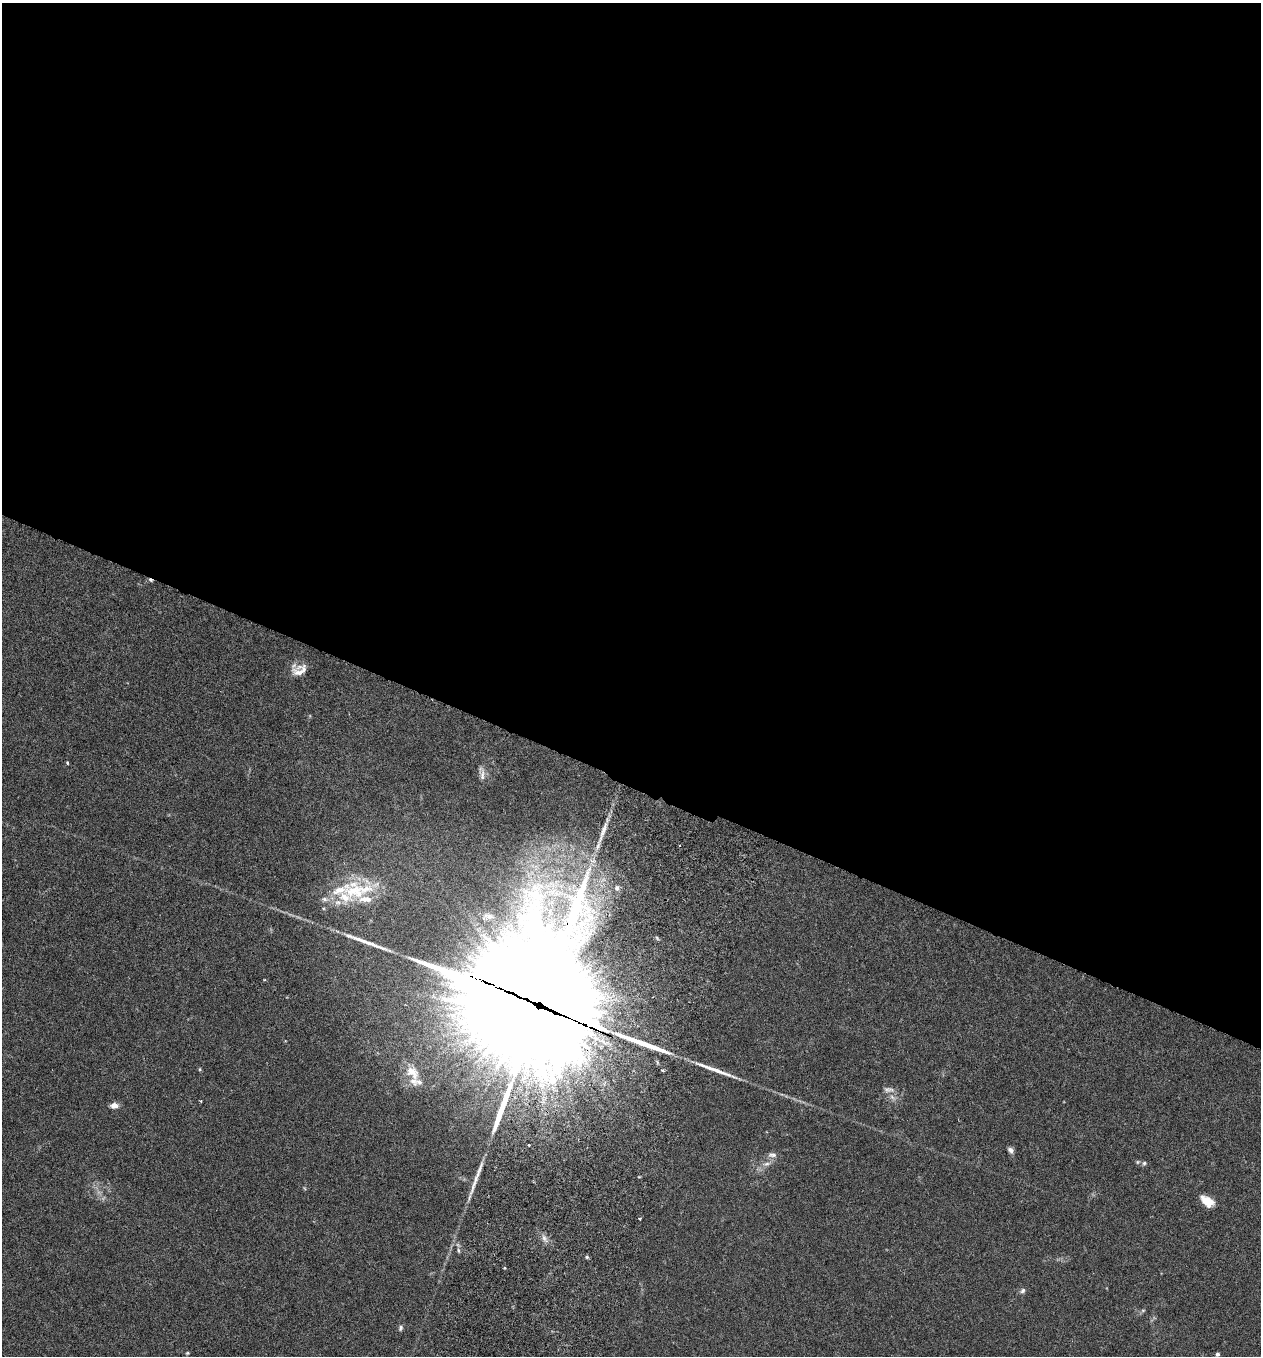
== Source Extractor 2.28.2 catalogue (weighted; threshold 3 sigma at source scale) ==
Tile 3 of 4 x 4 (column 3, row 1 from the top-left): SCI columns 2708-3966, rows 4090-5443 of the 5545 x 5467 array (HDU 1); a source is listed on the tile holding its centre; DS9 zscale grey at full resolution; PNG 1263 x 1358 px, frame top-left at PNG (2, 3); no overlay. Shown black and unused: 58% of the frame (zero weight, under 3 of 6 exposures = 3% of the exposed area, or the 3 px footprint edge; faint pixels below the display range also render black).
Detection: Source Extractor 2.28.2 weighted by HDU 2 'WHT'; one run over the whole footprint, this tile lists its part. Background 0.0176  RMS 0.002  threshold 0.00801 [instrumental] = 3 sigma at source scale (4.09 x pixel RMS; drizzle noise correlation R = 1.36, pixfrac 0.8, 0.05/0.05 arcsec/px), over >= 5 px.
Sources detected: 44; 1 cosmic-ray / hot-pixel residue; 4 long thin detections or spike segments (spike, bleed or trail) — not listed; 9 inside a brighter listed object's ellipse — not listed separately; the other 30 listed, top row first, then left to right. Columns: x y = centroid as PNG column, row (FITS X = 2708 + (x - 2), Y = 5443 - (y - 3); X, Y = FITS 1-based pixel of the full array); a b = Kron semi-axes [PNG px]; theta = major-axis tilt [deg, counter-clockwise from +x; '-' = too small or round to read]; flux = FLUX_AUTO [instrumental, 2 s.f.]
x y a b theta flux
299 670 20 12 24 2.2
67 763 4 3 - 0.19
482 773 21 7 -81 1.1
603 832 40 5 70 2.9
617 888 8 7 - 0.84
355 891 41 34 6 11
489 916 15 6 -9 0.86
545 1008 67 40 -26 11000
200 1069 5 3 - 0.18
662 1070 3 3 - 0.3
412 1072 21 13 -44 2.5
889 1090 15 7 -6 0.91
892 1097 12 5 -45 0.69
201 1101 5 3 - 0.17
114 1105 8 6 3 1.3
1011 1150 8 6 -47 0.62
772 1155 13 7 -3 0.77
1137 1162 5 5 - 0.25
1144 1163 7 5 57 0.35
766 1164 11 5 10 0.71
1207 1201 16 9 -34 2.4
640 1219 3 2 - 0.19
544 1238 12 6 -68 0.85
459 1250 8 4 -81 0.34
587 1257 5 4 - 0.26
1022 1291 9 6 40 0.47
1143 1310 6 4 1 0.24
401 1328 8 5 72 0.41
187 1353 5 4 - 0.19
1217 1354 5 4 - 0.41
Overlapping masked pixels (flux is a lower limit): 1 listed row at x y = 545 1008